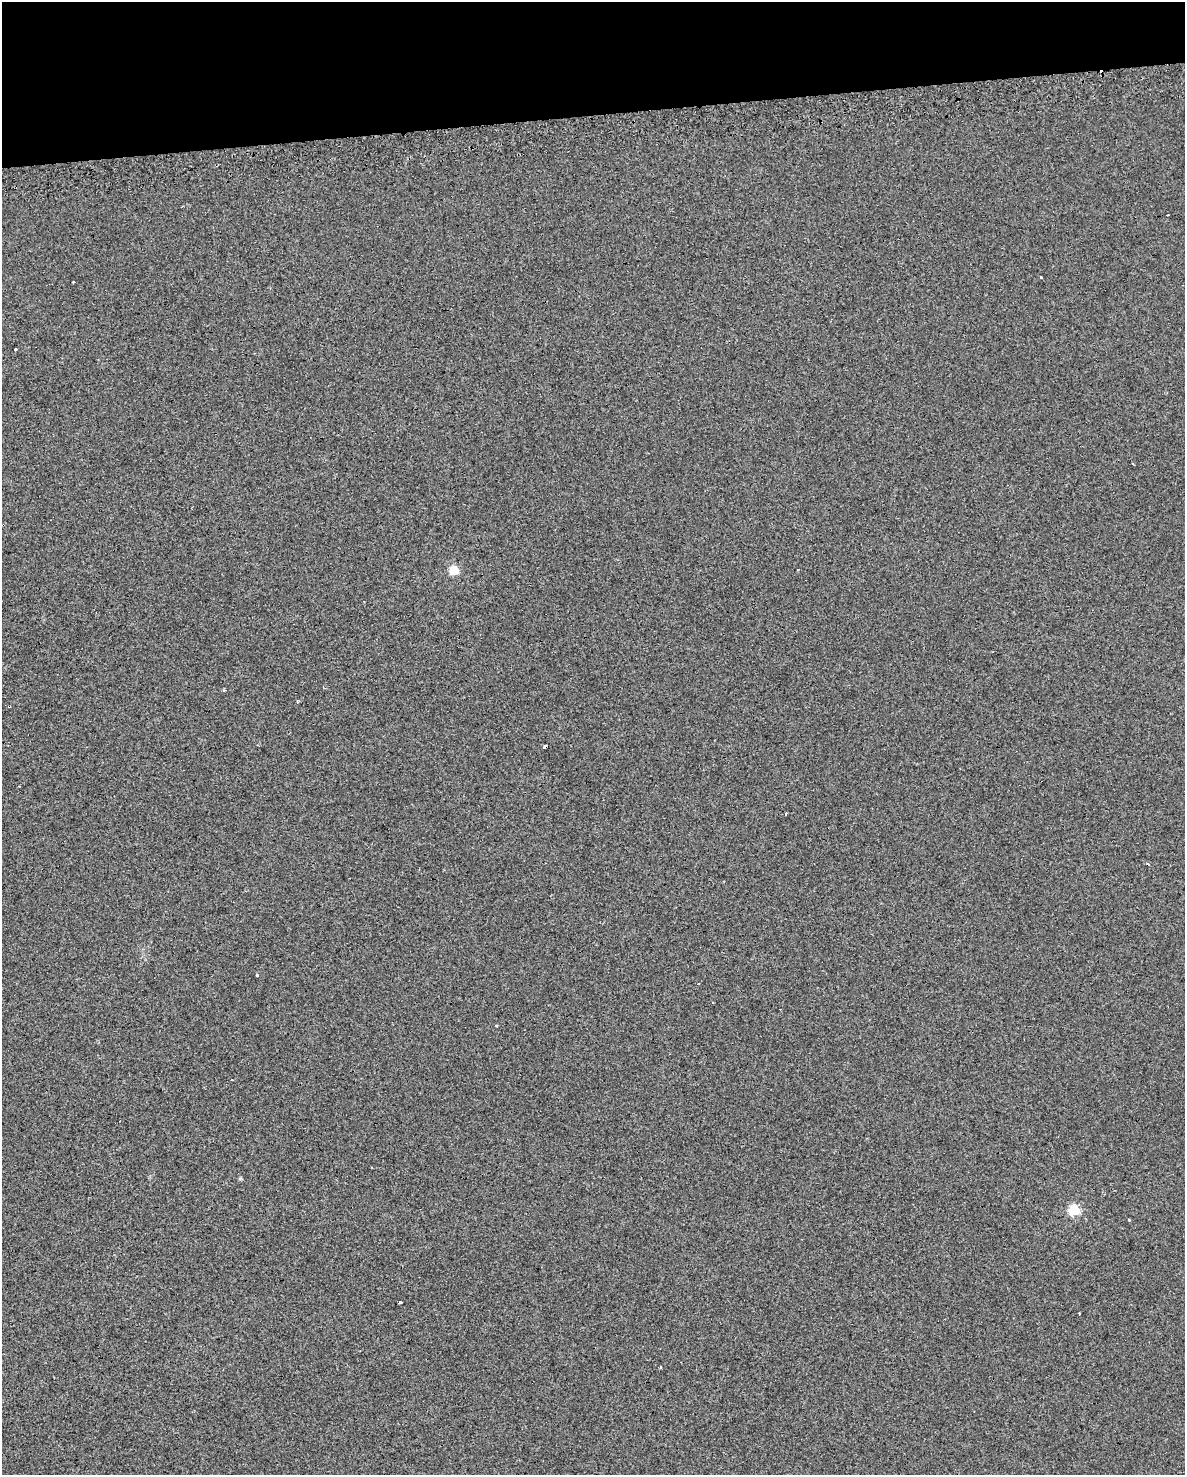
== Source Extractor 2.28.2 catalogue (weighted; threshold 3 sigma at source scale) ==
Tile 3 of 4 x 3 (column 3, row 1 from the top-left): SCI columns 2368-3550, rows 3044-4516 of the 4772 x 4534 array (HDU 1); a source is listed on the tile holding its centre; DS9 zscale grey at full resolution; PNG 1187 x 1477 px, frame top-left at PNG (2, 2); no overlay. Shown black and unused: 8% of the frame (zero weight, under 2 of 3 exposures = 3% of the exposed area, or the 3 px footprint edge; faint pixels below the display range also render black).
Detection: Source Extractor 2.28.2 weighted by HDU 2 'WHT'; one run over the whole footprint, this tile lists its part. Background 0.00241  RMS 0.012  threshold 0.054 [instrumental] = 3 sigma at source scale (4.5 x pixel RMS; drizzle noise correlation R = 1.50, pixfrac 1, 0.0396/0.0396 arcsec/px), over >= 5 px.
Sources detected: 25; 7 cosmic-ray / hot-pixel residue — not listed; the other 18 listed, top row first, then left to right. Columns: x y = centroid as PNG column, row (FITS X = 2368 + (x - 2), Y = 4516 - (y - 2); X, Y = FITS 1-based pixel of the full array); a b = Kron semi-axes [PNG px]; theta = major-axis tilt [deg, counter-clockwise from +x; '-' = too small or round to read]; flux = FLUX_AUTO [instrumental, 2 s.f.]
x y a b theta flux
1041 277 3 3 - 3.9
73 282 3 3 - 3.8
16 349 3 3 - 11
216 433 3 2 - 1.7
454 570 5 5 - 55
224 690 4 3 - 1.5
298 702 4 3 - 2.3
545 747 4 3 - 18
19 786 2 2 - 0.97
786 814 4 2 - 0.84
257 975 3 3 - 3.5
496 1026 3 3 - 3.7
240 1178 5 4 - 1.4
1074 1210 5 5 - 97
1128 1220 3 2 - 1.4
400 1302 4 3 - 8.8
1079 1313 3 2 - 0.92
660 1367 3 2 - 1.7
Overlapping masked pixels (flux is a lower limit): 2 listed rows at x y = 216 433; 545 747